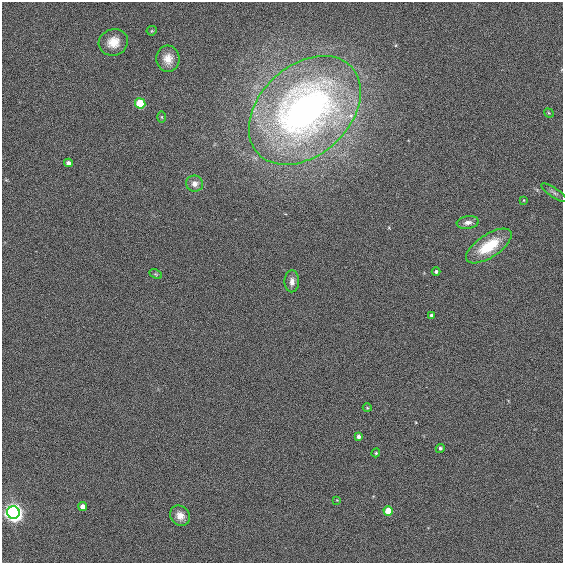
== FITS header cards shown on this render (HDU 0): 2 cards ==
NAXIS1  =                  561
NAXIS2  =                  561

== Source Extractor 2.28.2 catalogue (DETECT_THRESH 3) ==
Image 561 x 561 px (HDU 0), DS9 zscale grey, 1 PNG px = 1 image px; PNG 565 x 565 px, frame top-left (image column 1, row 561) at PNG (2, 2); each listed source drawn as its Kron ellipse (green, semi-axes under 4 px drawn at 4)
Background 7.06e-04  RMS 0.034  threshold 0.102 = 3 sigma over >= 5 px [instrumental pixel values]
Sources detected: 26; all 26 listed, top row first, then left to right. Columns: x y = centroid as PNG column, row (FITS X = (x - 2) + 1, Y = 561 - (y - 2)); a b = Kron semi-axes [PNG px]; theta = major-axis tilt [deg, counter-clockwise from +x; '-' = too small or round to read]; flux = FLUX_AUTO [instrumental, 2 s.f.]
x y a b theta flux
152 31 5 4 - 2.3
113 42 15 13 18 38
168 59 13 11 -86 25
140 103 5 5 - 110
305 110 64 45 43 1200
549 113 5 4 - 2.2
162 117 5 3 - 2.3
68 163 4 4 - 11
195 184 8 8 - 14
554 193 15 4 -34 7.2
524 200 4 2 - 1.4
468 222 11 6 7 11
489 246 26 11 33 80
436 272 4 4 - 5.3
156 274 7 4 -25 2.6
292 281 11 7 90 13
431 315 4 3 - 4
367 408 4 4 - 2.3
359 437 4 4 - 8.8
440 448 4 4 - 5.1
376 453 4 4 - 2.2
337 500 3 3 - 1.6
83 506 4 4 - 15
388 511 5 4 - 51
13 513 6 6 - 1400
180 516 11 9 -48 19